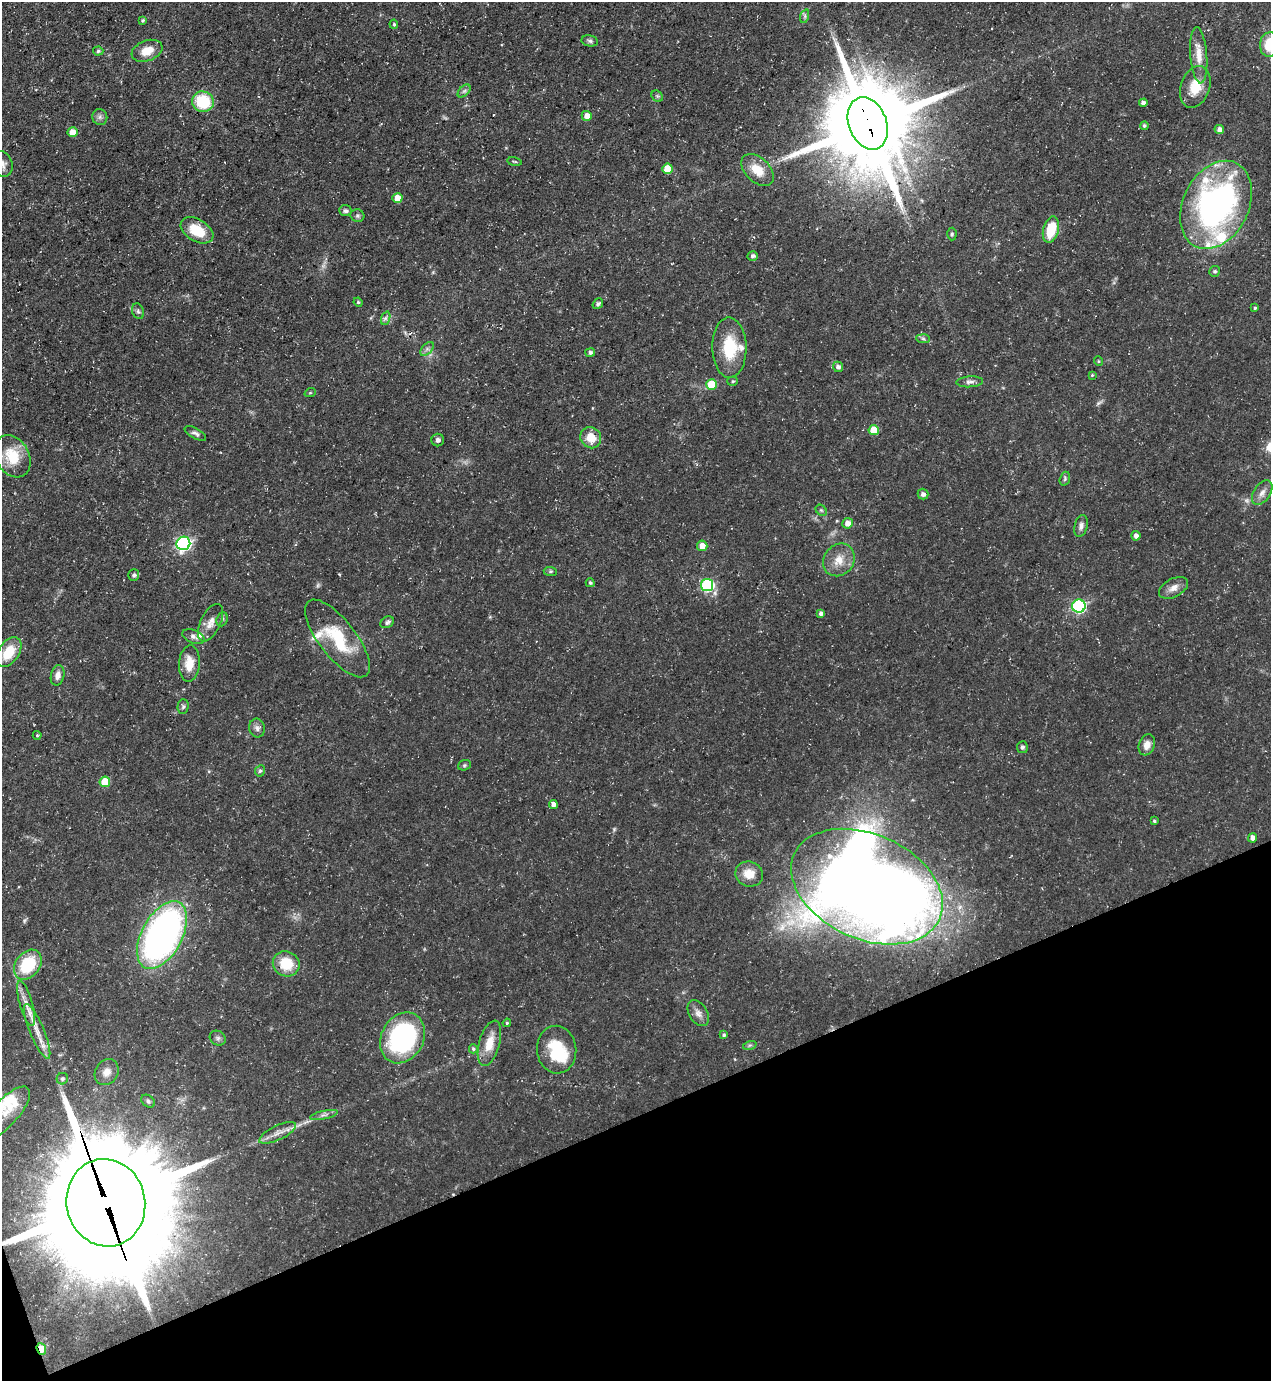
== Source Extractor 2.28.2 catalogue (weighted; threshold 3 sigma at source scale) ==
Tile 14 of 4 x 4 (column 2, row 4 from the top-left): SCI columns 1547-2815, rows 1-1379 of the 5500 x 5515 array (HDU 1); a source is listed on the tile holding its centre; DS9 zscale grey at full resolution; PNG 1273 x 1383 px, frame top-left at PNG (2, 2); each listed source drawn as its Kron ellipse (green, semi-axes under 4 px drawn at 4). Shown black and unused: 19% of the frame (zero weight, under 3 of 5 exposures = <1% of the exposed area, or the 3 px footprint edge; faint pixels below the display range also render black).
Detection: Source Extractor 2.28.2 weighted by HDU 2 'WHT'; one run over the whole footprint, this tile lists its part. Background 0.0362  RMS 0.004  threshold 0.018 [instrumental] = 3 sigma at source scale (4.5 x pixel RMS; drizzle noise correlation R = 1.50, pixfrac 1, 0.05/0.05 arcsec/px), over >= 5 px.
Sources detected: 124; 1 too faint to see at this stretch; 3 inside a brighter object's white glare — neither listed nor drawn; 7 inside a brighter listed object's ellipse — not listed separately; the other 113 listed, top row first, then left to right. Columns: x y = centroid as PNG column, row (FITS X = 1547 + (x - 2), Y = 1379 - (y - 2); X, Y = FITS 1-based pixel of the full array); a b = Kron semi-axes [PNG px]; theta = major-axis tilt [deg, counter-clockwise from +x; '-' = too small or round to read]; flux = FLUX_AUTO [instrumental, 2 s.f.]
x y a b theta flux
805 16 7 4 72 0.81
143 20 4 4 - 0.63
394 24 4 3 - 0.62
590 41 8 5 -10 0.87
1270 44 12 10 83 11
98 51 5 4 - 0.71
147 51 16 10 20 5.9
1199 55 28 8 -86 5.6
1195 87 21 14 71 8.7
464 91 8 4 44 0.92
657 96 6 5 - 0.68
203 102 11 10 - 18
1143 103 4 4 - 1.3
587 116 5 5 - 3.2
100 117 8 7 - 1.3
868 123 27 19 -69 5700
1144 126 4 4 - 0.7
1219 129 4 4 - 1.6
73 132 5 5 - 4.5
514 162 7 3 -10 0.54
2 164 13 10 -73 2.3
667 169 5 5 - 7.9
757 170 19 12 -44 7.3
397 198 5 5 - 4.8
1216 205 46 33 64 130
346 211 6 5 - 1.1
357 216 7 6 - 0.78
197 230 18 11 -30 10
1051 230 13 7 75 12
952 234 6 4 89 0.62
753 256 5 5 - 1.2
1215 271 5 5 - 0.79
358 302 5 4 - 0.49
598 304 6 4 50 0.84
1255 308 4 4 - 0.52
138 311 8 5 -70 0.95
386 318 7 4 71 0.96
923 339 7 4 -2 0.8
729 348 30 17 -89 16
427 349 8 5 45 1.1
590 352 5 4 - 1
1098 361 5 3 - 0.35
838 367 5 5 - 1.4
1092 375 4 4 - 0.41
733 381 5 4 - 0.65
970 382 13 5 3 1.6
711 384 5 5 - 11
310 393 6 3 19 0.42
874 430 5 5 - 9.1
195 433 12 5 -29 1.3
591 438 11 10 - 6.3
438 440 6 6 - 1.2
12 456 22 16 -60 12
1065 479 7 5 71 0.74
1262 493 14 8 56 2.6
923 494 5 5 - 1.4
821 510 6 5 - 0.71
848 523 5 5 - 3.1
1081 526 11 6 77 1.7
1136 536 5 4 - 1.8
183 543 7 6 - 90
702 546 5 5 - 3.1
839 560 17 15 51 6.1
550 571 7 4 -6 0.6
134 575 5 5 - 1
590 583 4 4 - 0.65
707 585 6 6 - 48
1174 588 16 9 28 3.1
1079 606 7 6 - 56
821 613 4 4 - 1.2
222 619 7 5 69 0.76
387 622 7 5 30 0.98
211 623 20 10 64 3.7
193 637 12 6 -22 1.7
337 638 47 18 -52 21
9 652 16 10 55 10
189 663 18 10 86 6.3
58 675 10 6 77 2.3
183 707 7 5 88 0.79
257 728 9 8 - 1.5
37 735 4 4 - 0.43
1147 745 11 8 69 2.9
1022 747 6 5 - 0.92
464 765 7 5 21 0.69
260 771 5 5 - 0.72
105 782 5 5 - 12
553 804 4 4 - 1.8
1154 821 4 3 - 0.58
1253 838 4 4 - 2.1
749 874 14 12 -18 5.8
867 887 79 52 -24 1100
162 935 37 20 62 170
286 964 13 12 - 11
28 965 16 12 52 20
26 1003 23 6 -74 4.1
698 1013 14 9 -58 2.5
507 1023 4 3 - 0.48
37 1031 29 7 -67 5.9
724 1035 4 4 - 0.79
218 1038 8 7 - 1.2
403 1038 26 21 60 66
489 1043 23 10 74 7.4
750 1045 7 4 18 0.75
473 1049 4 4 - 0.62
557 1050 24 19 -85 16
107 1072 13 11 57 3.6
62 1079 6 5 - 1
148 1101 7 5 -39 0.93
5 1113 34 13 47 7.5
324 1115 14 3 13 1.4
278 1133 20 7 25 3.3
106 1203 44 39 -78 13000
41 1349 6 4 -69 7.3
Overlapping masked pixels (flux is a lower limit): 4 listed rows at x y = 868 123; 867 887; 106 1203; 41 1349
Isophote crosses this tile's border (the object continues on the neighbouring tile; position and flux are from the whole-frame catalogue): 3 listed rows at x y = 1270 44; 2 164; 5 1113